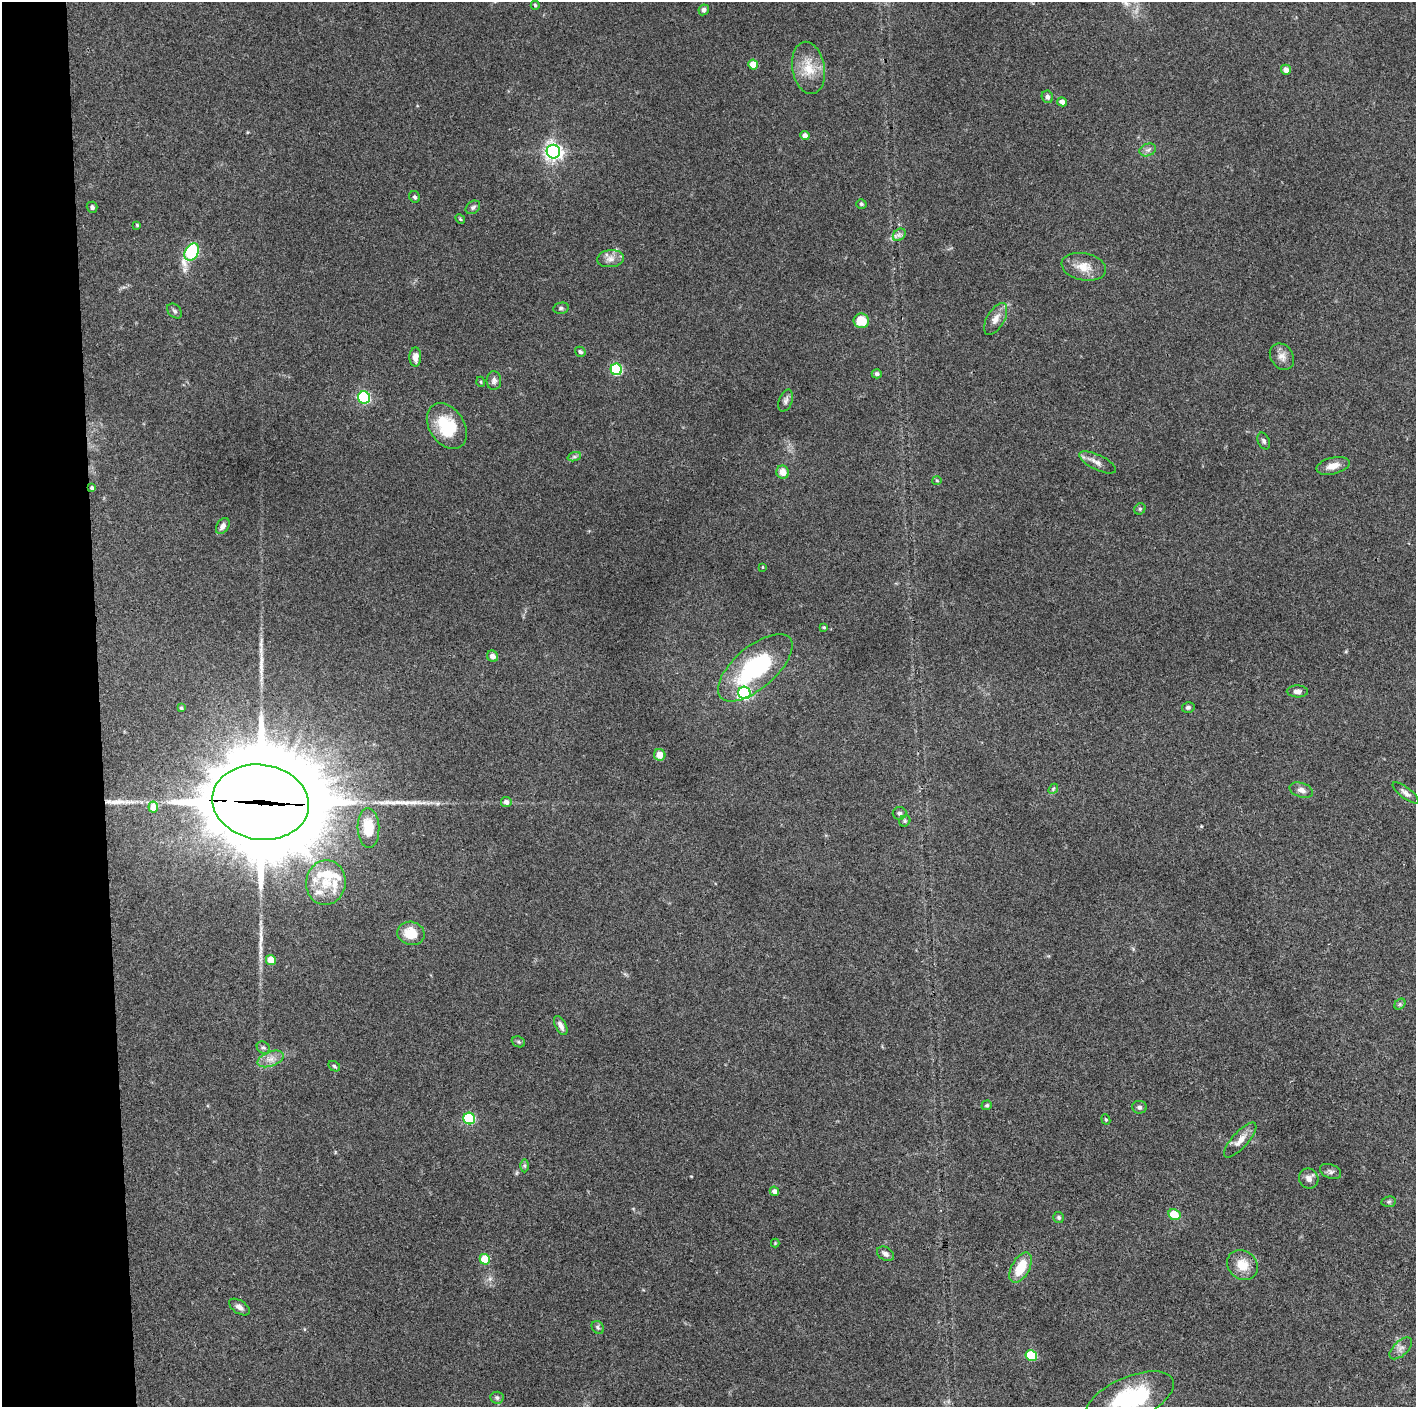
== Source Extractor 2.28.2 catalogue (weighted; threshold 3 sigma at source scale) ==
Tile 4 of 3 x 3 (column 1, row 2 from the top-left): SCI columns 1-1414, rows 1408-2812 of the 4243 x 4223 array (HDU 1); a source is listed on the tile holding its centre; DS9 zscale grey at full resolution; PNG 1418 x 1409 px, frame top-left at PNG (2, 2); each listed source drawn as its Kron ellipse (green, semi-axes under 4 px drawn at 4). Shown black and unused: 7% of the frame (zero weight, under 3 of 4 exposures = <1% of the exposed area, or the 3 px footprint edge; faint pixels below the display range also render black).
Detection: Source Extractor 2.28.2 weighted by HDU 2 'WHT'; one run over the whole footprint, this tile lists its part. Background 0.0727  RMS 0.0055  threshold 0.0245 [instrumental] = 3 sigma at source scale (4.5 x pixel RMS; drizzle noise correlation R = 1.50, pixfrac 1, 0.05/0.05 arcsec/px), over >= 5 px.
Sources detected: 101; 4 long thin detections or spike segments (spike, bleed or trail) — neither listed nor drawn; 4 inside a brighter listed object's ellipse — not listed separately; the other 93 listed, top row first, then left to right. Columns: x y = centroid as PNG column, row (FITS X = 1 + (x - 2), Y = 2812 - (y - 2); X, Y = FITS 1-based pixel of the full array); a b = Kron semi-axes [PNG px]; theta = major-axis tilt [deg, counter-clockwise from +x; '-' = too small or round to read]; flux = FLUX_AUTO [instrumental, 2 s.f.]
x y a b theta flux
535 5 4 4 - 0.7
704 10 5 5 - 1.5
753 65 5 4 - 8.4
808 68 26 16 -81 12
1286 70 5 5 - 2.8
1047 97 6 5 - 2
1062 102 5 4 - 2.7
805 136 4 4 - 2.9
1148 150 8 6 21 1.8
553 152 7 6 - 240
415 197 6 5 - 1.2
861 204 5 4 - 0.98
92 207 5 5 - 1.5
473 207 8 6 36 1.3
460 219 5 4 - 0.64
137 225 3 3 - 0.56
899 235 7 5 44 1.7
192 252 9 6 59 62
610 259 13 8 6 3.8
1084 267 22 13 -11 8.2
561 308 8 5 10 1.1
175 311 8 6 -44 1.3
996 319 17 8 60 4.8
861 321 7 7 - 10
580 352 5 4 - 1.2
415 357 9 6 89 3.7
1282 357 14 11 -55 4
616 369 6 5 - 52
877 374 5 4 - 1.2
494 381 9 7 89 1.9
481 382 5 3 - 0.49
364 397 6 6 - 68
786 401 11 6 69 2
447 426 25 17 -57 24
1264 441 9 5 -65 1.3
574 457 7 4 18 1.1
1098 462 20 7 -26 3.5
1333 466 17 8 13 5.6
783 472 6 6 - 5.6
937 480 5 3 - 0.5
92 488 4 3 - 1.1
1140 509 6 5 - 0.89
223 526 9 6 58 2.2
762 567 3 2 - 0.38
824 627 4 3 - 0.66
493 656 6 5 - 2.9
755 668 46 21 41 57
1297 691 10 6 -1 2.2
744 693 6 6 - 110
1188 707 6 5 - 1.3
181 708 3 3 - 0.68
660 755 6 5 - 5.9
1053 789 6 4 48 0.71
1301 790 12 7 -18 2.8
1406 793 16 5 -37 2.3
261 802 48 37 -8 12000
506 802 5 5 - 2.2
153 807 5 5 - 6.5
899 813 7 6 - 1.2
905 821 6 5 - 0.91
368 828 20 11 -88 15
326 883 22 20 80 16
411 933 14 11 -13 12
271 960 5 5 - 9.7
1400 1004 6 4 46 0.99
561 1025 10 5 -62 2.8
518 1042 7 5 -22 0.91
263 1048 7 5 -38 1.2
271 1059 14 7 21 4
334 1066 6 4 -29 0.88
987 1105 5 4 - 0.89
1139 1107 7 6 - 1.4
469 1118 6 5 - 54
1106 1119 5 4 - 0.71
1240 1140 22 8 48 5.4
525 1166 6 4 -89 0.9
1331 1171 11 7 -22 1.7
1309 1179 10 9 - 3.2
774 1191 5 4 - 2.2
1389 1202 7 5 7 0.99
1174 1215 6 5 - 11
1059 1217 5 5 - 0.96
775 1243 4 4 - 0.47
885 1254 9 6 -32 2.3
485 1259 5 5 - 15
1242 1265 16 14 -39 9
1021 1268 16 9 60 14
239 1307 11 6 -33 2.4
598 1327 7 5 -50 1.1
1401 1348 14 7 44 2.7
1031 1355 6 5 - 34
497 1398 7 6 - 1.4
1129 1399 47 21 24 55
Overlapping masked pixels (flux is a lower limit): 2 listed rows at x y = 92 488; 261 802
Isophote crosses this tile's border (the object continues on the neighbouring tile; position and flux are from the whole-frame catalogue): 1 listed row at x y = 1129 1399